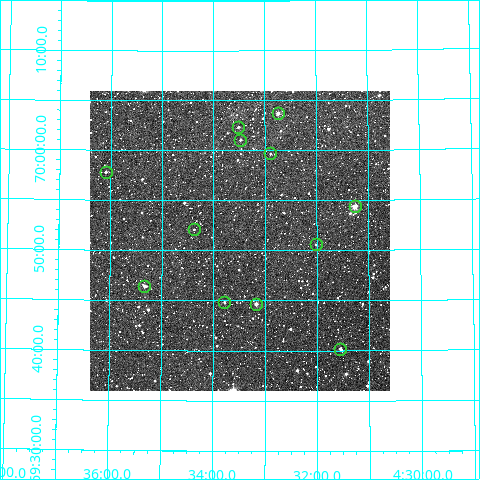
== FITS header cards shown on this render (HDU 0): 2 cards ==
NAXIS1  =                  300
NAXIS2  =                  300

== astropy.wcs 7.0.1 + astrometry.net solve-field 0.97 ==
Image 300 x 300 px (HDU 0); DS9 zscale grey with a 90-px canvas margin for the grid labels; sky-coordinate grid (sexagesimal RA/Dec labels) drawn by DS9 from the SOLVED WCS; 12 Tycho-2 reference stars matched to detected sources circled (green)
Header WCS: RA---TAN/DEC--TAN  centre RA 04:33:29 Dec +69:51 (68.37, +69.85 deg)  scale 6 arcsec/px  FOV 30.0' x 30.0'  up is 0 deg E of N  parity normal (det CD < 0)
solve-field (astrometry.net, Tycho-2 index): VERIFIED the header's WCS against the Tycho-2 star catalogue (12 matches, 0 conflicts) and refined it, rather than solving blind
Solved WCS: RA---TAN-SIP/DEC--TAN-SIP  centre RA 04:33:29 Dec +69:51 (68.37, +69.85 deg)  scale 6 arcsec/px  FOV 30.0' x 30.0'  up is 0 deg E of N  parity normal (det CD < 0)
The solver's refit moves the header's centre by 2.3 arcsec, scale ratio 1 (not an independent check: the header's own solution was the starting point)
Tycho-2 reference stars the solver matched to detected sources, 12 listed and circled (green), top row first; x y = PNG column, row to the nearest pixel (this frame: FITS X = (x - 90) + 1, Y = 300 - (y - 91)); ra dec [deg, ICRS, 3 dp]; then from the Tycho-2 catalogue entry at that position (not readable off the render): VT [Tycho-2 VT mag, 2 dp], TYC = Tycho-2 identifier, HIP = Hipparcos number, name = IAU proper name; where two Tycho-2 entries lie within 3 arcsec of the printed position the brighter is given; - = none
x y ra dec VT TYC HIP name
278 113 68.184 +70.062 10.96 4333-1228-1 - -
238 127 68.377 +70.039 12.06 4333-500-1 - -
240 140 68.369 +70.018 11.55 4333-825-1 - -
270 153 68.223 +69.995 12.21 4333-1063-1 - -
106 172 69.026 +69.963 11.67 4333-800-1 - -
355 206 67.815 +69.906 9.63 4333-426-1 - -
194 229 68.593 +69.868 12.73 4333-726-1 - -
316 244 68.005 +69.843 12.05 4333-675-1 - -
144 286 68.832 +69.774 11.56 4333-1099-1 - -
224 302 68.446 +69.747 11.70 4333-1209-1 - -
256 304 68.294 +69.744 10.57 4333-1225-1 - -
340 349 67.890 +69.669 11.49 4333-791-1 - -